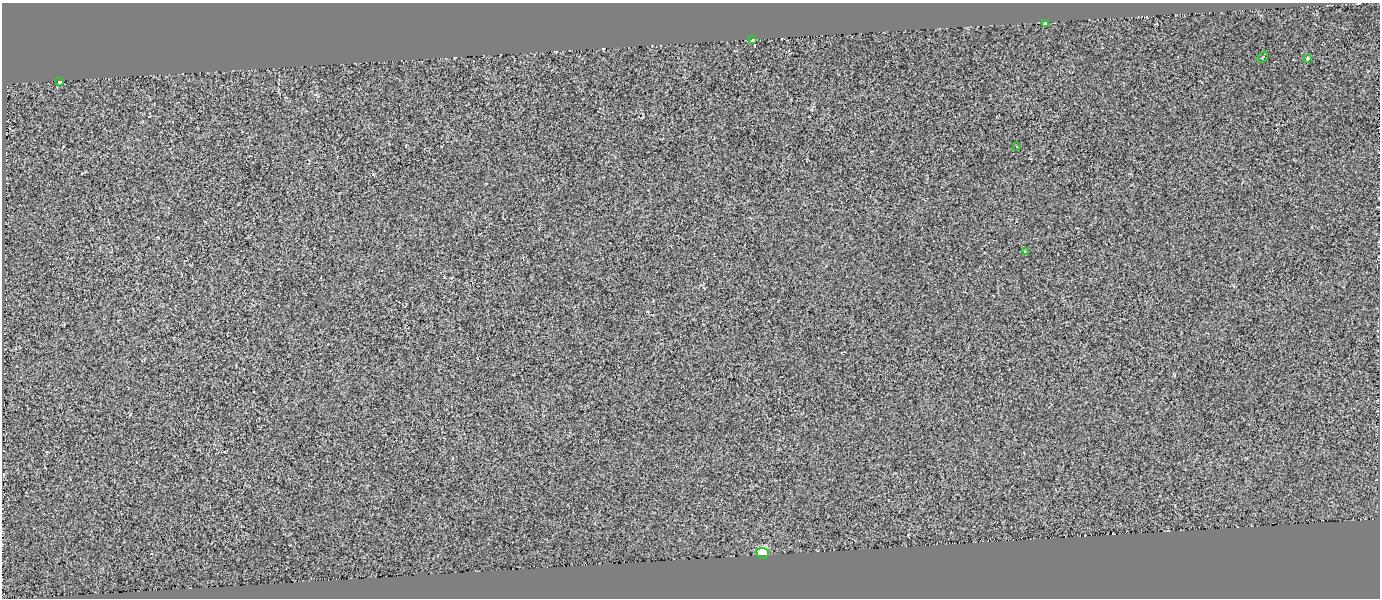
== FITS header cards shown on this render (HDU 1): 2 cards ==
NAXIS1  =                 1378
NAXIS2  =                  596

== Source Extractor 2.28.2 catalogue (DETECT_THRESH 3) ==
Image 1378 x 596 px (HDU 1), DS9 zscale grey, 1 PNG px = 1 image px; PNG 1382 x 600 px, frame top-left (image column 1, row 596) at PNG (2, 3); each listed source drawn as its Kron ellipse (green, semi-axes under 4 px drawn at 4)
Background 0.00242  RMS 0.06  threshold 0.179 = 3 sigma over >= 5 px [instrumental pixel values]
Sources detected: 8; all 8 listed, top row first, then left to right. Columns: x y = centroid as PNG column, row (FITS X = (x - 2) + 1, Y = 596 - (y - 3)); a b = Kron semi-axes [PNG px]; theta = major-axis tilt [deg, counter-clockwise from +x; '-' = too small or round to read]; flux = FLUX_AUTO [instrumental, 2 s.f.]
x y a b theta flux
1045 23 4 3 - 100
752 40 4 3 - 84
1262 57 6 2 45 3.6
1308 58 4 3 - 11
59 81 3 3 - 58
1016 146 2 2 - 2.4
1025 251 3 3 - 6.1
762 553 6 5 - 270